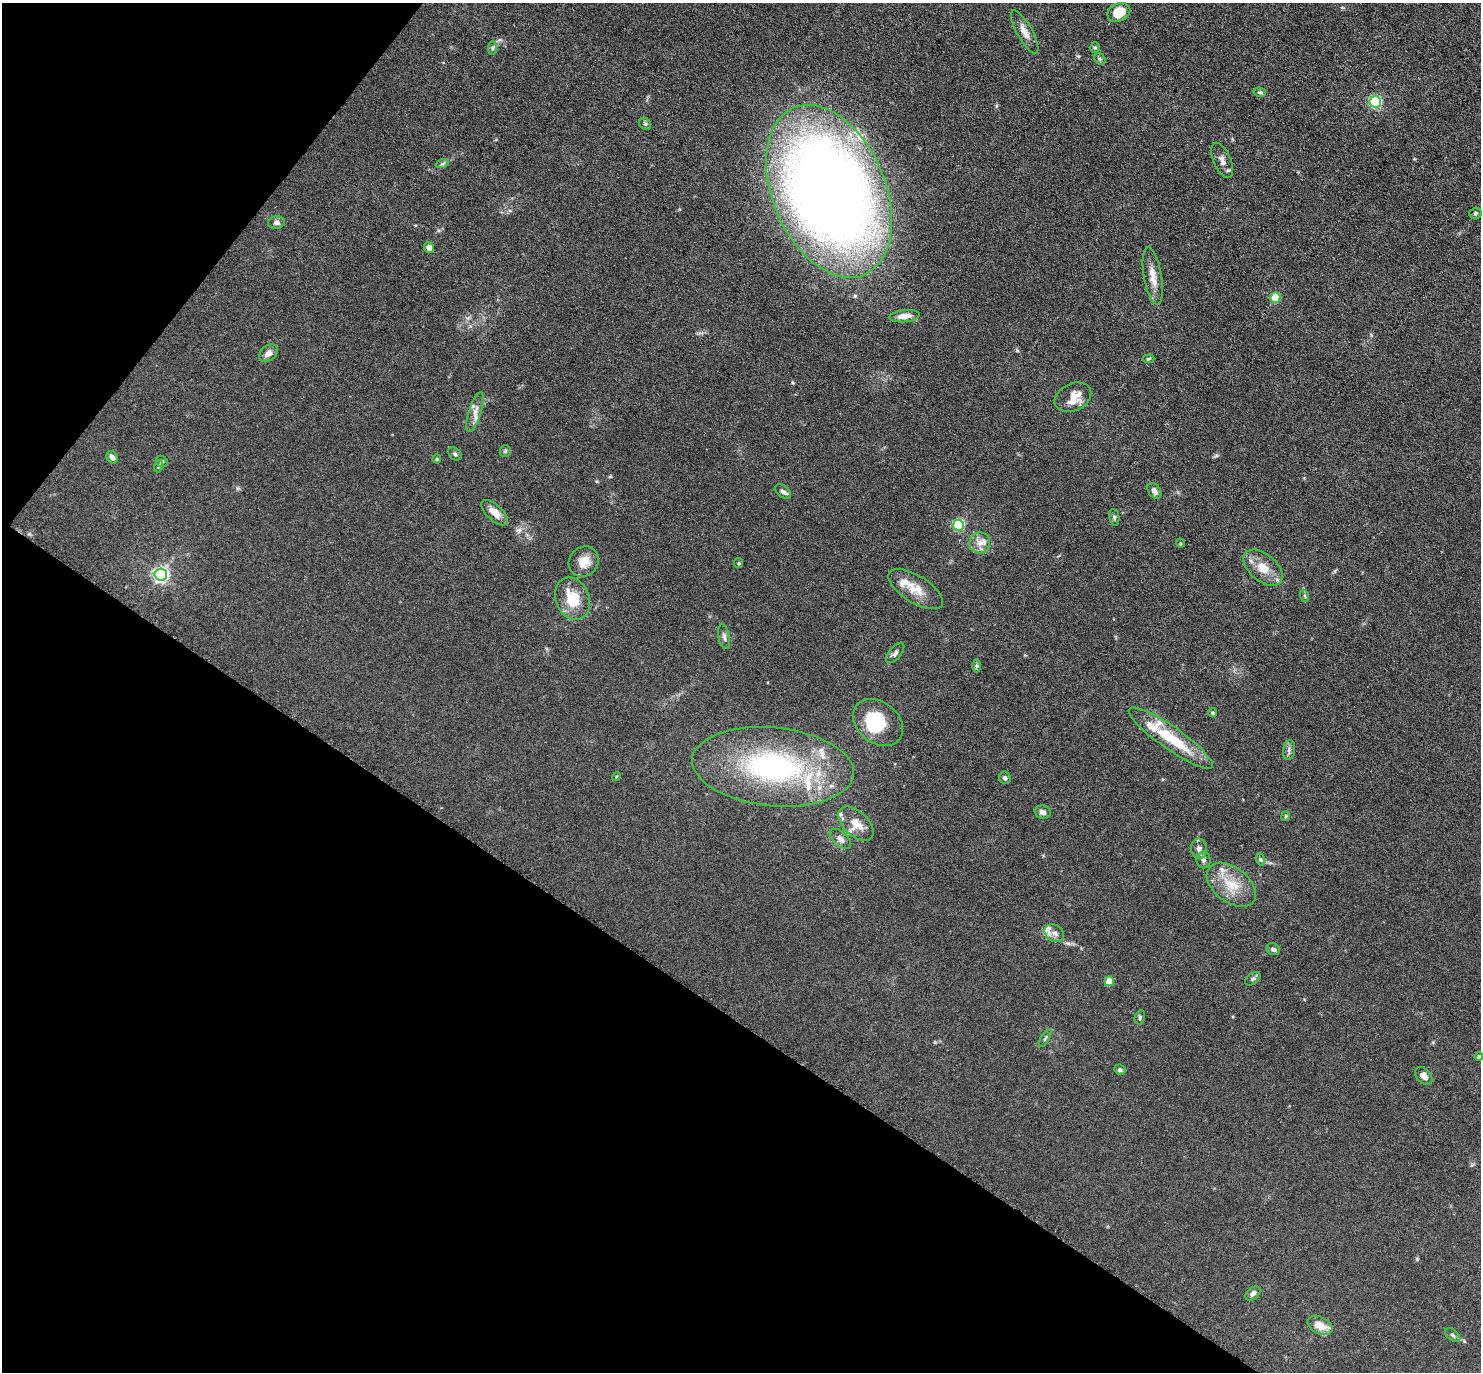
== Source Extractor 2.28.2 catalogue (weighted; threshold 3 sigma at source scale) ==
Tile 9 of 4 x 4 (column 1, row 3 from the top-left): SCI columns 44-1522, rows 1817-3186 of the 6088 x 6079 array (HDU 1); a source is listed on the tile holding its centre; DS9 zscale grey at full resolution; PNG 1483 x 1374 px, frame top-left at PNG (2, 3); each listed source drawn as its Kron ellipse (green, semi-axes under 4 px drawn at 4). Shown black and unused: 32% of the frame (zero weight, under 3 of 6 exposures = <1% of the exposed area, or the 3 px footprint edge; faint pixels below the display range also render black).
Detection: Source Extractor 2.28.2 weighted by HDU 2 'WHT'; one run over the whole footprint, this tile lists its part. Background 0.0331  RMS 0.0038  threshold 0.0154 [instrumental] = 3 sigma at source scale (4.09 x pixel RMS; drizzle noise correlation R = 1.36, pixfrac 0.8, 0.05/0.05 arcsec/px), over >= 5 px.
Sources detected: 83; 1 inside a brighter object's white glare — neither listed nor drawn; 11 inside a brighter listed object's ellipse — not listed separately; the other 71 listed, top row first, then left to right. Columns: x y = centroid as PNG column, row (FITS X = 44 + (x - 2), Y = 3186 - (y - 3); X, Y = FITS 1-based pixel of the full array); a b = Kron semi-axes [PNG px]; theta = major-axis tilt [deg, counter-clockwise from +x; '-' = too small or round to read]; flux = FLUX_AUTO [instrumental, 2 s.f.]
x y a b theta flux
1119 12 12 9 25 7.8
1025 32 24 7 -61 3.1
1095 47 5 5 - 0.46
492 48 7 4 89 0.71
1100 59 6 5 - 0.58
1260 92 6 4 -18 0.61
1375 102 6 5 - 44
645 124 6 5 - 0.63
1222 160 19 8 -66 2.4
442 164 7 4 18 0.64
829 191 91 56 -67 460
1475 213 6 5 - 0.67
276 223 8 6 8 1.2
429 247 5 5 - 1.8
1153 276 29 9 -80 4.5
1275 298 5 5 - 13
904 316 15 6 6 3.3
268 353 10 7 40 2.3
1149 359 6 4 5 0.5
1073 397 19 13 25 4.9
475 412 21 6 72 2.5
505 451 6 5 - 0.53
455 454 7 5 -44 0.74
112 457 7 5 -57 1.5
437 459 4 4 - 0.41
162 462 6 5 - 0.67
159 466 6 4 70 0.44
1154 491 9 6 -55 1.3
783 492 9 5 -38 1.3
495 513 16 7 -43 2.9
1114 517 8 5 -79 0.68
958 525 5 5 - 33
980 543 10 10 - 2.7
1180 543 5 3 - 0.32
584 562 16 14 46 4.7
739 563 5 4 - 0.38
1263 568 23 13 -40 6.1
161 574 6 6 - 100
916 589 31 13 -32 6.1
1305 596 6 4 -71 0.43
572 599 22 17 -68 9.6
724 637 12 5 -79 1.2
895 653 12 6 50 1.2
977 666 6 4 90 0.57
1213 713 4 4 - 0.48
878 722 27 20 -38 16
1171 738 51 11 -35 17
1289 750 10 6 83 1.1
773 767 81 39 -6 67
616 777 5 4 - 0.38
1005 778 6 6 - 0.86
1043 812 8 6 -16 1.6
1286 816 5 4 - 0.43
856 824 21 12 -43 5.4
840 839 13 7 -41 1.7
1199 849 10 8 -81 1.8
1260 859 6 4 -71 0.56
1204 860 8 7 - 1.1
1231 885 28 17 -38 9.5
1054 933 10 8 -34 1.8
1273 949 7 5 -26 1
1253 979 9 5 36 0.8
1109 981 5 4 - 6.7
1140 1017 7 5 76 0.6
1045 1038 10 3 60 0.62
1479 1057 4 4 - 0.58
1120 1070 6 5 - 0.66
1424 1076 10 7 -47 2.2
1253 1293 8 5 38 1.4
1320 1325 13 8 -28 4.9
1453 1335 9 5 -38 0.74